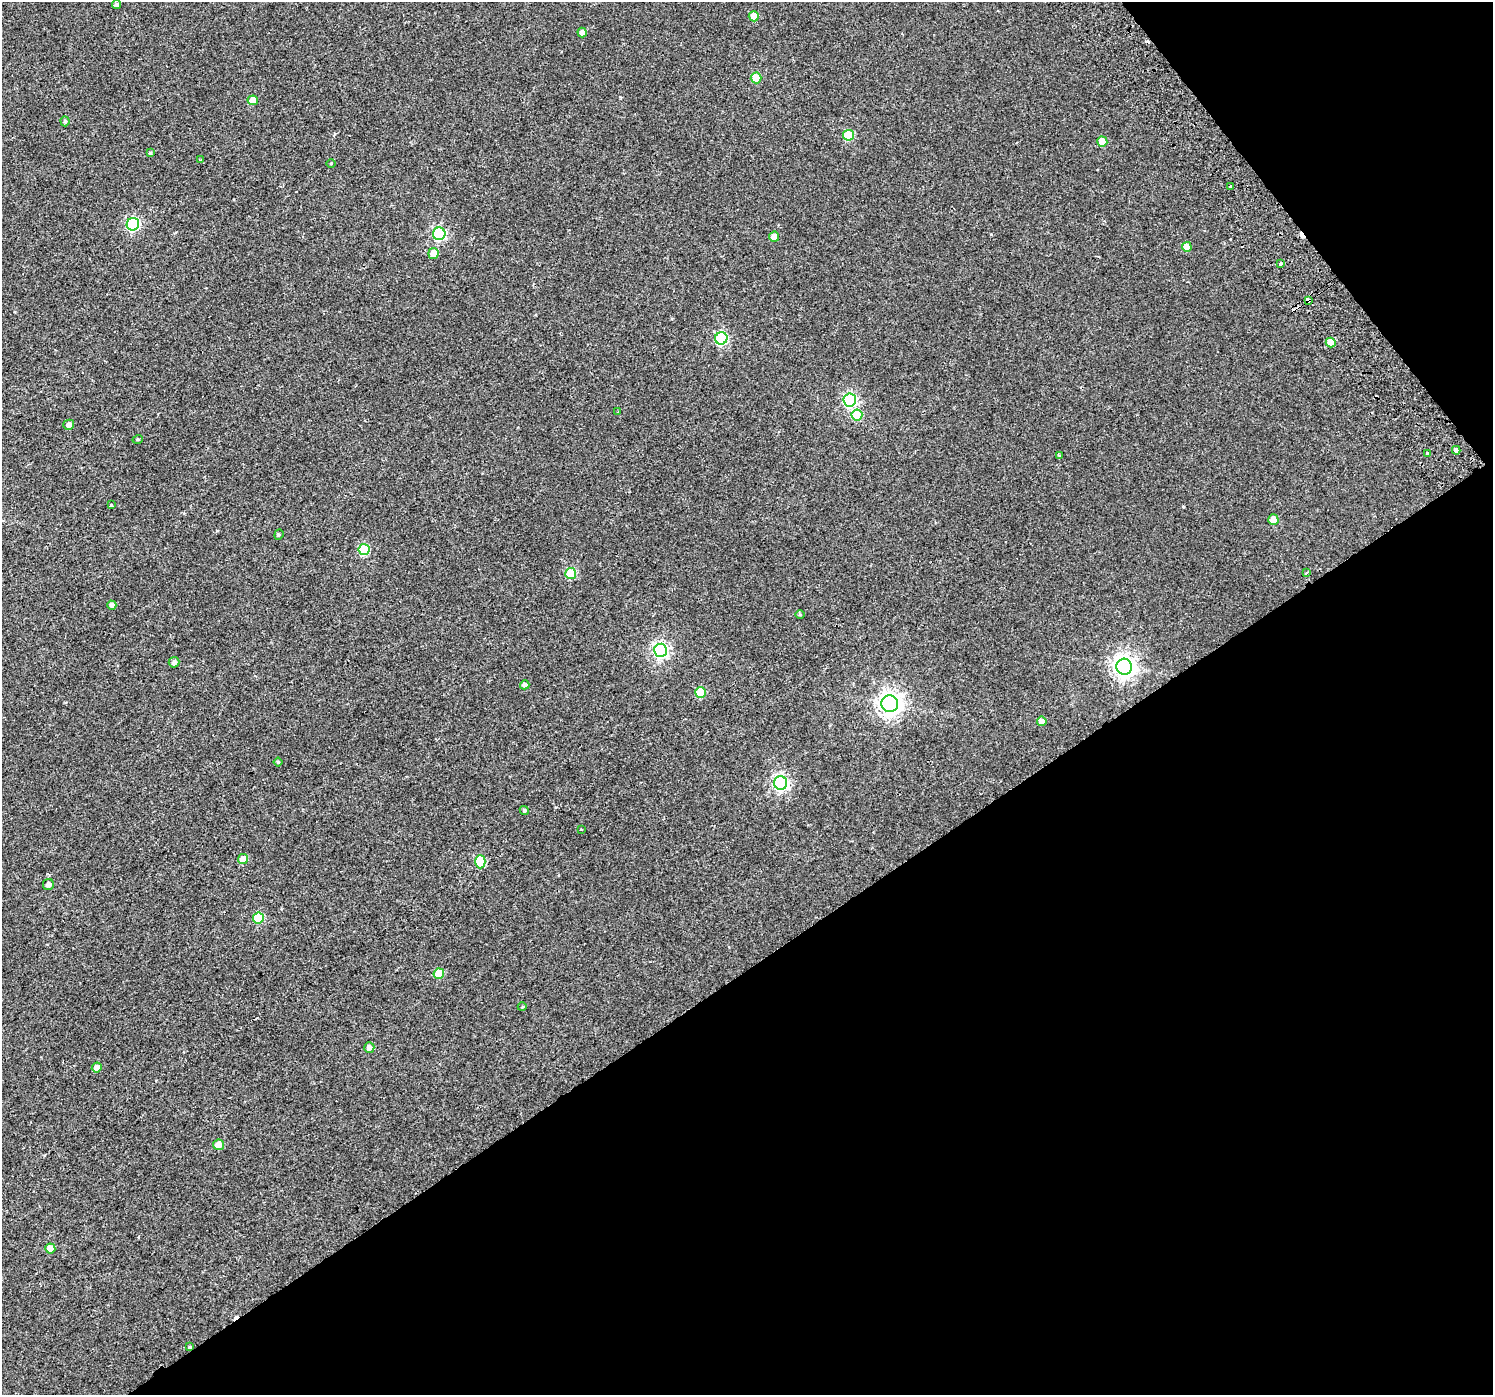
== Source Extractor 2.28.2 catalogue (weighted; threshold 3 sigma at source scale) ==
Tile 12 of 4 x 4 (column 4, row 3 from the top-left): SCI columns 4526-6016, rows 1626-3018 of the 6064 x 5973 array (HDU 1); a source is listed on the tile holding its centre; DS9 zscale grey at full resolution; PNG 1495 x 1397 px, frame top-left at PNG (2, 2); each listed source drawn as its Kron ellipse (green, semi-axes under 4 px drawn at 4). Shown black and unused: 35% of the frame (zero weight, under 2 of 3 exposures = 3% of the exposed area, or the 3 px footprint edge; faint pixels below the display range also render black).
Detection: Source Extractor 2.28.2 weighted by HDU 2 'WHT'; one run over the whole footprint, this tile lists its part. Background 0.00307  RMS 0.0036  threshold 0.016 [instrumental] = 3 sigma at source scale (4.5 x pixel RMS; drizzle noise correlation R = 1.50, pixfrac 1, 0.0396/0.0396 arcsec/px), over >= 5 px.
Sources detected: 62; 3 cosmic-ray / hot-pixel residue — neither listed nor drawn; the other 59 listed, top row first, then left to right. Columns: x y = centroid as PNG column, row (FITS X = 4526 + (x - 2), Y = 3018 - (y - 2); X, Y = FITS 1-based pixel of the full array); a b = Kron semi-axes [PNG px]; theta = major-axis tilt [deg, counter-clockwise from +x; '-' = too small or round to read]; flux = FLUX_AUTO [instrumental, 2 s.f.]
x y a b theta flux
116 4 4 4 - 0.79
754 16 5 5 - 3.8
582 32 5 4 - 1.4
756 78 5 5 - 8.6
253 100 5 5 - 3.9
65 121 5 4 - 0.59
849 135 5 5 - 14
1102 142 5 5 - 6.4
150 153 4 4 - 0.34
201 160 4 3 - 0.35
331 163 5 3 - 0.3
1231 187 3 3 - 0.7
133 224 6 6 - 44
439 234 6 6 - 44
774 237 5 5 - 2.4
1187 247 5 5 - 4.3
433 253 5 5 - 4.2
1281 264 4 3 - 1.7
1308 300 4 3 - 3.9
721 338 6 6 - 40
1331 342 5 5 - 3.9
850 400 6 6 - 50
618 412 3 2 - 0.43
857 415 5 5 - 15
69 425 5 5 - 1.5
138 439 5 3 - 0.36
1456 450 4 3 - 6.2
1427 454 3 3 - 2.7
1059 455 3 3 - 0.48
111 505 3 3 - 1
1273 520 5 5 - 3.6
279 535 5 4 - 0.47
364 549 5 5 - 18
571 573 5 5 - 15
1306 573 4 3 - 0.58
112 605 4 4 - 1.5
800 615 5 3 - 0.33
661 650 6 6 - 83
174 662 5 5 - 1.2
1124 667 8 7 - 230
525 685 5 4 - 1.1
701 692 5 5 - 12
890 704 8 8 - 240
1042 721 5 5 - 2.4
278 762 4 4 - 0.41
781 783 6 6 - 79
524 810 5 4 - 0.56
581 829 3 3 - 0.53
243 859 5 5 - 4.7
480 862 7 5 -90 14
48 885 6 5 - 1.4
258 918 5 5 - 14
439 974 5 5 - 9.5
522 1007 4 3 - 0.28
369 1047 5 5 - 1.5
97 1068 5 5 - 2.3
218 1145 5 5 - 2.9
50 1249 5 5 - 3.8
190 1347 3 3 - 0.34
Overlapping masked pixels (flux is a lower limit): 3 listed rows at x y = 1308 300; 1456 450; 1273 520